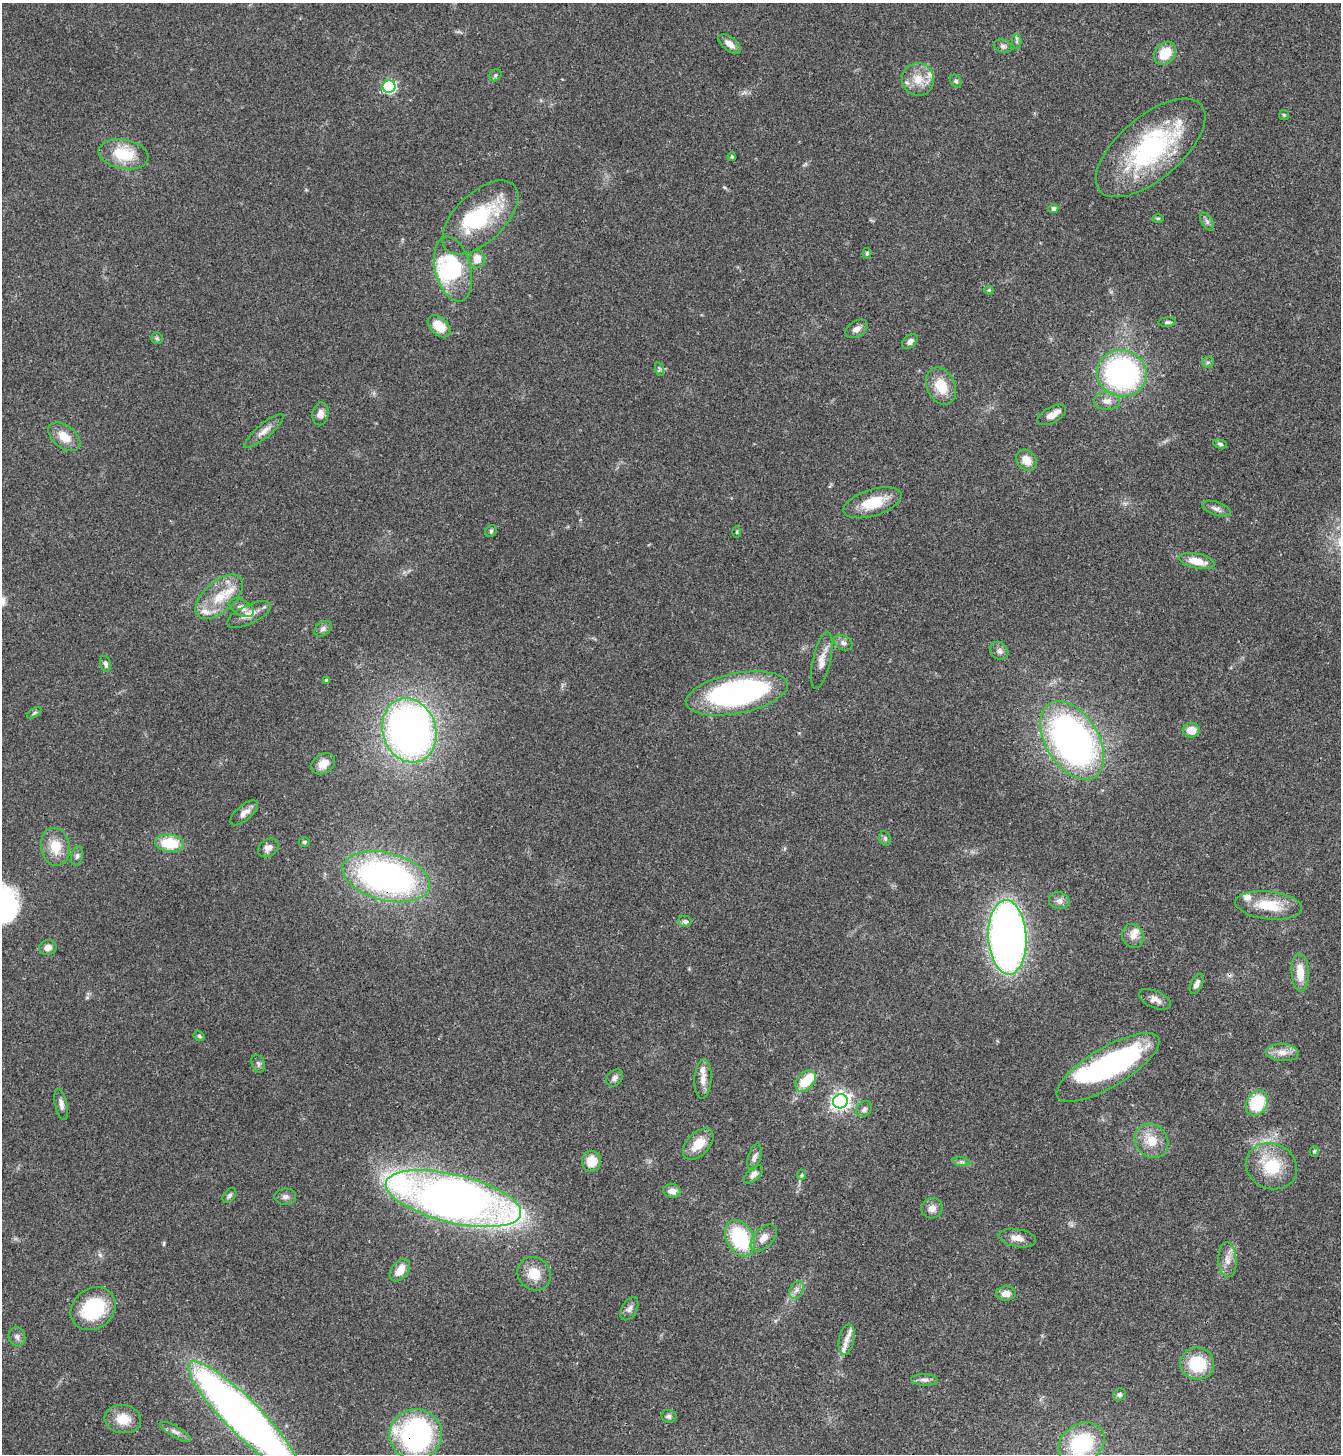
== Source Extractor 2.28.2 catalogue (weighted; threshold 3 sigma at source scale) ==
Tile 6 of 4 x 4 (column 2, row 2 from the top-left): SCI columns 1499-2837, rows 2912-4363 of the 5812 x 5818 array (HDU 1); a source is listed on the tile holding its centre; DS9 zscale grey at full resolution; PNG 1343 x 1456 px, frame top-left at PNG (2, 3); each listed source drawn as its Kron ellipse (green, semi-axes under 4 px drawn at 4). Shown black and unused: <1% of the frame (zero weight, under 3 of 4 exposures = <1% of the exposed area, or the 3 px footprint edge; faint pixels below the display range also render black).
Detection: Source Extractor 2.28.2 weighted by HDU 2 'WHT'; one run over the whole footprint, this tile lists its part. Background 0.0593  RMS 0.0051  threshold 0.0228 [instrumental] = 3 sigma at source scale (4.5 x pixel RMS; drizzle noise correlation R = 1.50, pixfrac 1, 0.05/0.05 arcsec/px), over >= 5 px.
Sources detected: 131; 4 inside a brighter object's white glare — neither listed nor drawn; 8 inside a brighter listed object's ellipse — not listed separately; the other 119 listed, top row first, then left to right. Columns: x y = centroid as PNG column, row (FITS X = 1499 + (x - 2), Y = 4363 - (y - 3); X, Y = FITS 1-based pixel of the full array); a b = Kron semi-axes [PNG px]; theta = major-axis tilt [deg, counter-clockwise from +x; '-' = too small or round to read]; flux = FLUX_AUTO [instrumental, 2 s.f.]
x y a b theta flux
1017 41 7 4 -89 1
730 44 13 6 -38 4
1003 46 9 6 -19 1.5
1165 53 12 10 49 11
495 75 6 5 - 0.97
918 79 16 16 - 9.1
956 81 7 5 -60 1.1
389 87 6 6 - 66
1284 115 5 5 - 0.73
1151 148 66 31 40 77
124 154 25 14 -11 18
732 157 4 4 - 0.95
1053 209 5 4 - 1.6
480 217 47 24 44 37
1158 218 6 4 0 0.63
1207 222 10 5 -57 1.5
867 253 5 4 - 0.69
477 259 9 8 - 5.6
453 269 33 18 -76 34
989 290 4 4 - 0.58
1167 322 9 4 5 1.1
439 326 13 8 -43 10
857 329 12 7 31 2.9
157 338 6 5 - 0.92
910 341 9 6 46 2.3
1208 362 6 5 - 0.99
659 369 7 4 -72 0.94
1122 373 25 23 -16 110
941 386 19 14 -64 12
1107 401 13 9 0 3.6
320 414 11 8 81 3.3
1052 415 16 7 29 4.4
264 431 25 7 40 4.4
64 437 18 11 -38 7.7
1220 444 7 4 -16 0.94
1026 460 12 9 -45 5.9
873 503 30 13 17 15
1216 508 15 6 -19 2.4
491 531 6 5 - 0.88
737 532 5 3 - 0.55
1197 561 18 7 -12 9
219 597 28 15 42 16
242 608 13 7 -27 3.3
249 614 23 9 26 6.1
323 629 9 6 38 1.9
843 643 10 7 -30 1.9
999 651 10 8 -47 2.2
822 660 29 9 78 6.1
105 664 8 5 -76 1.5
326 680 4 4 - 1.1
737 693 52 20 11 140
34 713 8 4 36 0.92
409 730 32 26 -72 280
1191 730 8 7 - 7.2
1072 740 43 26 -58 230
323 764 13 9 34 5.7
244 813 17 7 40 3.9
885 838 7 5 -70 1.1
304 842 5 4 - 0.82
170 843 14 9 -7 17
55 847 19 14 -80 10
268 848 11 8 37 2.8
77 856 10 6 75 1.5
386 877 44 24 -14 170
1059 901 10 8 -15 2.4
1269 905 33 14 -6 16
685 921 7 5 -13 1.7
1133 936 12 10 -66 4
1007 937 37 19 -87 320
48 948 9 7 16 2.9
1300 972 19 8 -87 9
1197 984 11 5 64 2.2
1155 999 17 8 -24 3.4
199 1036 6 4 -30 0.85
1282 1052 16 8 -3 4.5
258 1064 9 6 -66 1.4
1108 1067 58 19 31 110
615 1078 9 7 48 2
703 1079 20 8 87 4.6
806 1081 12 8 47 12
840 1101 7 7 - 230
1257 1103 13 10 59 25
61 1104 16 6 -77 2.7
864 1109 9 6 46 1.6
1151 1141 18 15 -49 10
698 1144 19 11 46 9.5
1314 1151 5 4 - 0.76
754 1157 14 6 75 2.2
591 1161 10 9 - 8.5
961 1162 9 4 -8 1.3
1271 1166 26 22 -22 22
754 1174 11 6 44 2
801 1175 5 4 - 0.6
672 1191 8 6 -7 3.6
229 1196 8 5 52 1.3
285 1197 11 8 5 2.1
453 1199 69 24 -13 490
932 1208 10 10 - 3.4
740 1238 19 13 -61 40
764 1238 16 9 47 4.8
1017 1238 19 9 -10 4.4
1227 1260 18 9 -87 4.6
400 1270 13 8 53 7.2
534 1274 17 16 - 9.6
797 1290 9 6 60 2.2
1006 1294 10 7 3 4.2
93 1309 24 20 38 34
629 1309 12 7 59 2.3
17 1337 9 8 - 2
846 1339 15 7 78 4.1
1197 1364 17 16 - 23
924 1380 13 5 -3 2.1
1120 1395 6 6 - 1.1
669 1416 7 6 - 1.3
243 1417 76 17 -45 430
123 1419 18 14 -7 9.5
175 1432 18 5 -30 2.6
416 1435 26 25 - 100
1081 1444 25 19 36 32
Overlapping masked pixels (flux is a lower limit): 4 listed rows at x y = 1151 148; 386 877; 1108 1067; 416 1435
Isophote crosses this tile's border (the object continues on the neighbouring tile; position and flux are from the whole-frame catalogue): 2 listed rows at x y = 243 1417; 1081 1444